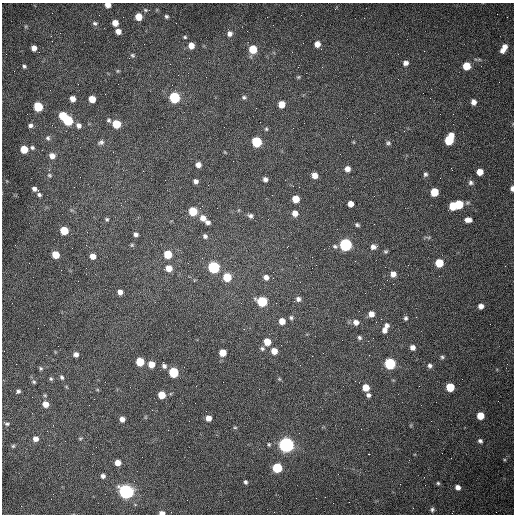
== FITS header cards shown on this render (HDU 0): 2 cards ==
NAXIS1  =                  512 /fastest changing axis
NAXIS2  =                  512 /next to fastest changing axis

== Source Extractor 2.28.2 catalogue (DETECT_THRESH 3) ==
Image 512 x 512 px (HDU 0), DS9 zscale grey, 1 PNG px = 1 image px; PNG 516 x 516 px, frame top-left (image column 1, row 512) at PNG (2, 3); no overlay
Background 1520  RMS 23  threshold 69.1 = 3 sigma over >= 5 px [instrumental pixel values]
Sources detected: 154; all 154 listed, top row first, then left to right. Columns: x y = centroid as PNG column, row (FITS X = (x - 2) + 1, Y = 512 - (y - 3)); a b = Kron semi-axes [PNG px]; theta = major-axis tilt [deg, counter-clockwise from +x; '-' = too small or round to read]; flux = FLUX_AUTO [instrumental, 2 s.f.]
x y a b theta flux
108 5 5 4 - 11000
145 10 6 4 -22 2300
166 16 4 4 - 2900
138 17 6 5 - 23000
95 23 7 5 -18 3400
115 23 5 5 - 14000
118 31 5 5 - 9400
229 34 7 7 - 6700
51 36 3 2 - 1600
185 37 4 3 - 1900
317 44 6 5 - 12000
191 45 6 5 - 13000
505 47 7 6 - 8400
34 48 5 5 - 8600
253 49 6 6 - 41000
502 50 6 5 - 6900
132 55 6 5 - 2800
406 63 6 6 - 6700
24 66 5 4 - 2700
466 66 6 6 - 33000
118 71 5 4 - 1700
298 77 5 5 - 1800
105 94 2 2 - 700
174 97 6 6 - 150000
244 97 6 5 - 3100
72 99 5 5 - 11000
92 99 5 5 - 22000
473 102 6 5 - 8600
281 104 5 5 - 20000
38 107 6 6 - 67000
63 116 5 5 - 44000
68 120 6 6 - 110000
109 120 6 5 - 3200
116 124 6 5 - 50000
30 125 6 5 - 4400
79 125 7 6 - 6800
293 128 2 2 - 640
266 129 6 5 - 2300
404 131 3 2 - 650
48 138 7 6 - 3700
449 140 9 6 67 69000
101 142 9 6 24 4600
257 142 6 6 - 110000
353 142 5 3 - 1400
388 143 7 5 -15 3200
32 147 6 5 - 3100
24 149 6 5 - 32000
52 156 7 6 - 10000
198 165 5 5 - 8600
347 169 5 5 - 9100
480 172 5 5 - 16000
425 174 5 5 - 3100
49 175 7 6 - 3000
315 175 5 5 - 12000
265 179 5 4 - 5300
196 181 5 4 - 5000
471 183 6 6 - 4200
299 187 2 2 - 970
512 188 5 3 - 5500
34 189 5 4 - 5400
434 192 6 5 - 38000
39 195 6 5 - 3200
296 199 6 5 - 26000
350 204 5 5 - 10000
459 204 6 6 - 49000
453 206 6 5 - 40000
193 211 6 6 - 43000
295 213 6 6 - 11000
250 216 7 6 - 4200
203 218 7 6 - 12000
107 219 5 5 - 2500
468 220 7 5 -3 8700
208 222 5 4 - 5100
357 225 4 4 - 2800
64 230 6 5 - 36000
136 234 5 4 - 4400
205 236 5 5 - 3900
132 245 5 4 - 2000
345 245 6 6 - 280000
335 246 8 5 -20 3500
373 247 7 6 - 6300
386 251 5 5 - 2300
168 254 6 5 - 41000
55 255 6 5 - 31000
93 256 5 5 - 11000
439 263 6 6 - 42000
214 267 6 6 - 200000
169 268 6 6 - 17000
393 274 6 6 - 9000
227 277 6 6 - 50000
266 277 7 6 - 7000
273 278 2 2 - 710
120 292 5 5 - 7500
298 299 7 6 - 5600
262 301 6 6 - 110000
276 303 2 2 - 1300
481 306 5 5 - 8000
371 314 6 6 - 11000
291 318 6 5 - 3000
406 318 5 5 - 3100
381 319 2 2 - 970
282 321 6 6 - 15000
356 322 7 6 - 8600
386 325 6 6 - 5400
384 330 7 5 74 7800
359 338 6 5 - 3100
267 342 6 5 - 26000
412 347 6 6 - 7200
262 348 7 6 - 3500
274 351 6 5 - 16000
223 353 6 5 - 21000
76 354 6 5 - 6400
442 357 6 5 - 2500
140 362 6 5 - 50000
151 364 6 6 - 17000
390 364 6 6 - 170000
164 366 7 6 - 4800
430 366 6 5 - 4300
41 368 5 5 - 2400
173 372 6 6 - 100000
61 377 7 5 -64 3400
51 379 5 4 - 2400
279 379 5 5 - 1800
34 382 6 4 -31 2400
366 387 6 6 - 21000
450 387 6 6 - 48000
18 391 4 4 - 3300
162 395 6 5 - 28000
368 395 6 5 - 4600
94 399 2 2 - 680
45 404 6 6 - 13000
480 416 5 5 - 26000
208 418 5 5 - 13000
122 419 5 5 - 8300
189 421 2 2 - 630
7 424 6 4 -1 2600
235 427 6 3 -1 1600
80 438 6 3 8 1700
35 439 6 6 - 8500
480 441 6 5 - 3800
269 444 5 4 - 2000
286 445 6 6 - 720000
13 446 5 4 - 2000
369 454 3 2 - 2000
118 463 5 5 - 13000
277 468 6 6 - 92000
103 476 5 5 - 4700
245 482 5 4 - 3100
438 483 5 4 - 2200
458 487 6 5 - 8200
126 491 7 6 - 590000
316 498 2 2 - 3400
432 510 6 5 - 3200
162 513 5 3 - 7100
At the frame edge (FLAGS 8, measured only in part): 3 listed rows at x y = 108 5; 512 188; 162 513